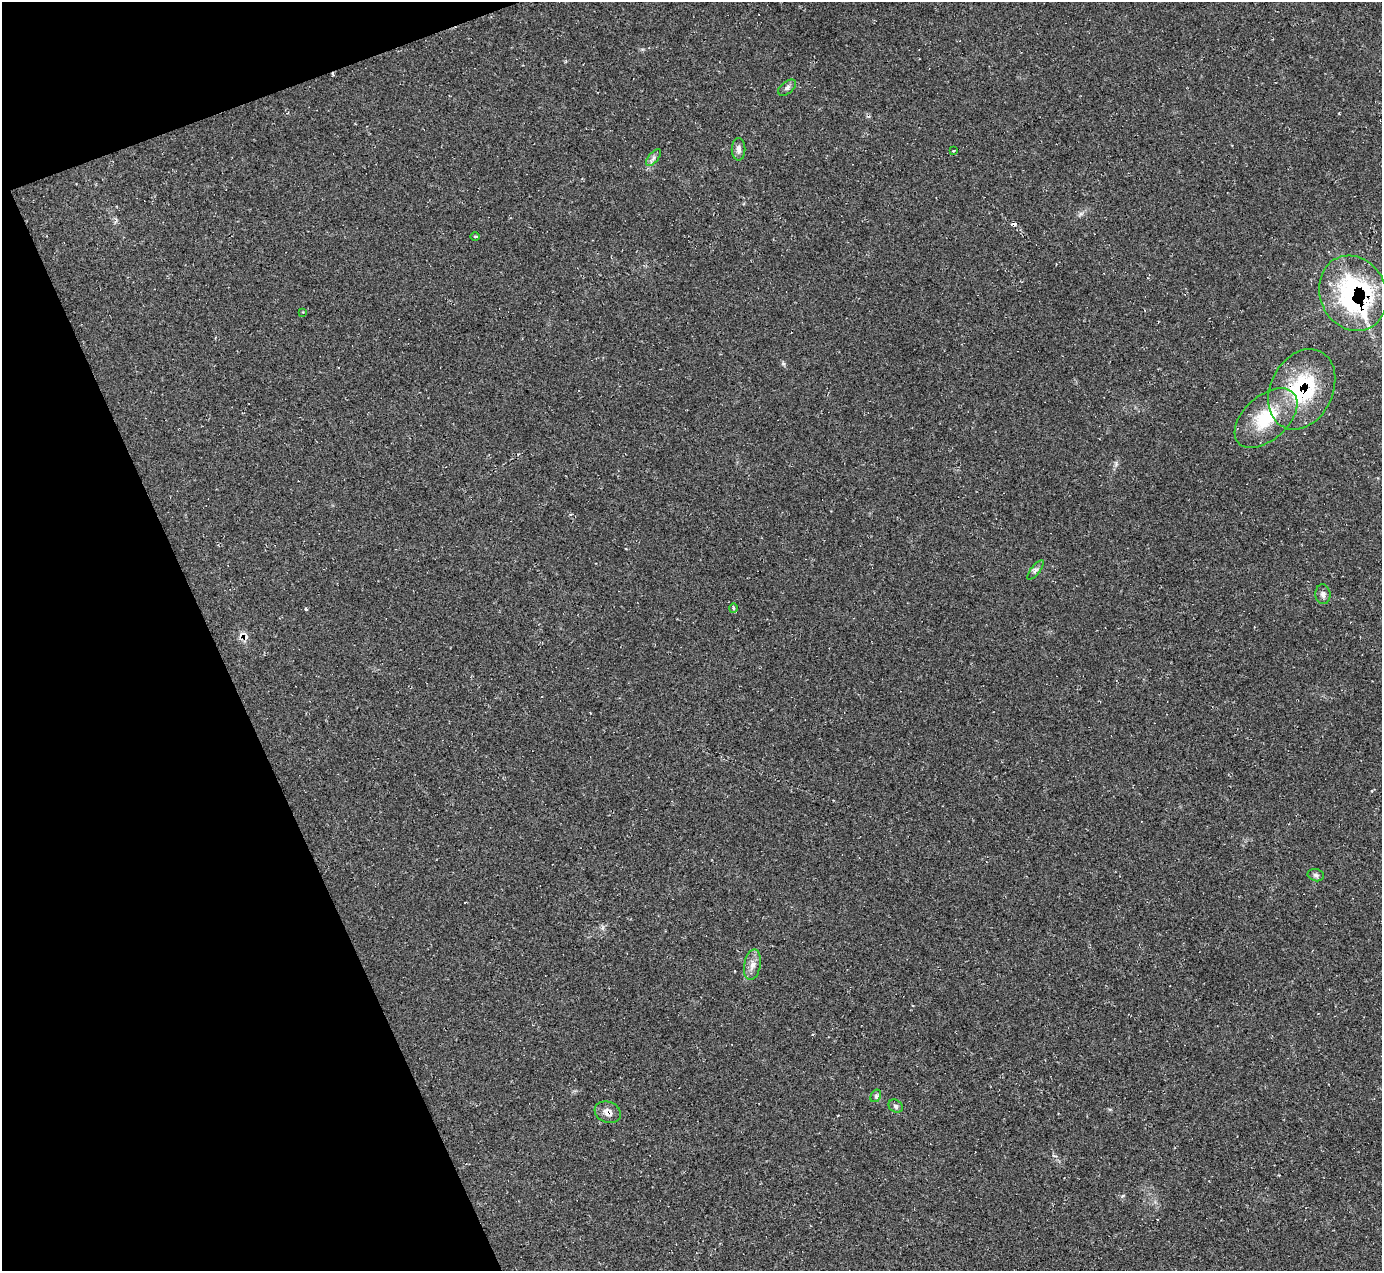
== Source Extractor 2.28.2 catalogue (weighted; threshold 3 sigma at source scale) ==
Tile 5 of 4 x 4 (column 1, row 2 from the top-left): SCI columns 11-1390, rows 2820-4088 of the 5528 x 5512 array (HDU 1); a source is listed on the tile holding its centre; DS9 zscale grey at full resolution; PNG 1384 x 1273 px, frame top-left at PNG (2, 2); each listed source drawn as its Kron ellipse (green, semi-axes under 4 px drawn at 4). Shown black and unused: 18% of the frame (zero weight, under 2 of 3 exposures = <1% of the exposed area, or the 3 px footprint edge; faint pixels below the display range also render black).
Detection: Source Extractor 2.28.2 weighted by HDU 2 'WHT'; one run over the whole footprint, this tile lists its part. Background 0.05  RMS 0.0067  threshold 0.0303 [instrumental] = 3 sigma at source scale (4.5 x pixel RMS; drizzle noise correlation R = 1.50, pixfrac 1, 0.05/0.05 arcsec/px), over >= 5 px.
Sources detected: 22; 3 cosmic-ray / hot-pixel residue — neither listed nor drawn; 2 inside a brighter listed object's ellipse — not listed separately; the other 17 listed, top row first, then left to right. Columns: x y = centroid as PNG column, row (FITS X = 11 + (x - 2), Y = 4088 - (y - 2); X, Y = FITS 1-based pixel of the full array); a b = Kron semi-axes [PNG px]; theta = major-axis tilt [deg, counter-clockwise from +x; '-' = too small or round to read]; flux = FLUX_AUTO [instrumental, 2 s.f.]
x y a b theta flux
787 88 10 6 38 2
739 149 11 7 -90 2.8
953 151 3 2 - 1.3
654 158 10 5 51 1.9
475 236 4 3 - 0.72
1353 293 39 33 -66 110
303 312 3 3 - 0.49
1302 389 42 31 64 58
1266 418 37 22 42 33
1035 570 12 4 52 1.9
1323 594 10 7 -84 2.6
733 608 4 4 - 0.86
1316 875 8 6 -13 1.6
752 965 15 8 80 4.8
876 1096 7 5 61 1.4
896 1106 7 6 - 1.5
608 1112 13 10 -20 5
Overlapping masked pixels (flux is a lower limit): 3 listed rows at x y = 1353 293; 1302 389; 608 1112
Unlisted compact peaks at least as high as the median listed source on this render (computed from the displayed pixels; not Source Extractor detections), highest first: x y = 783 364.